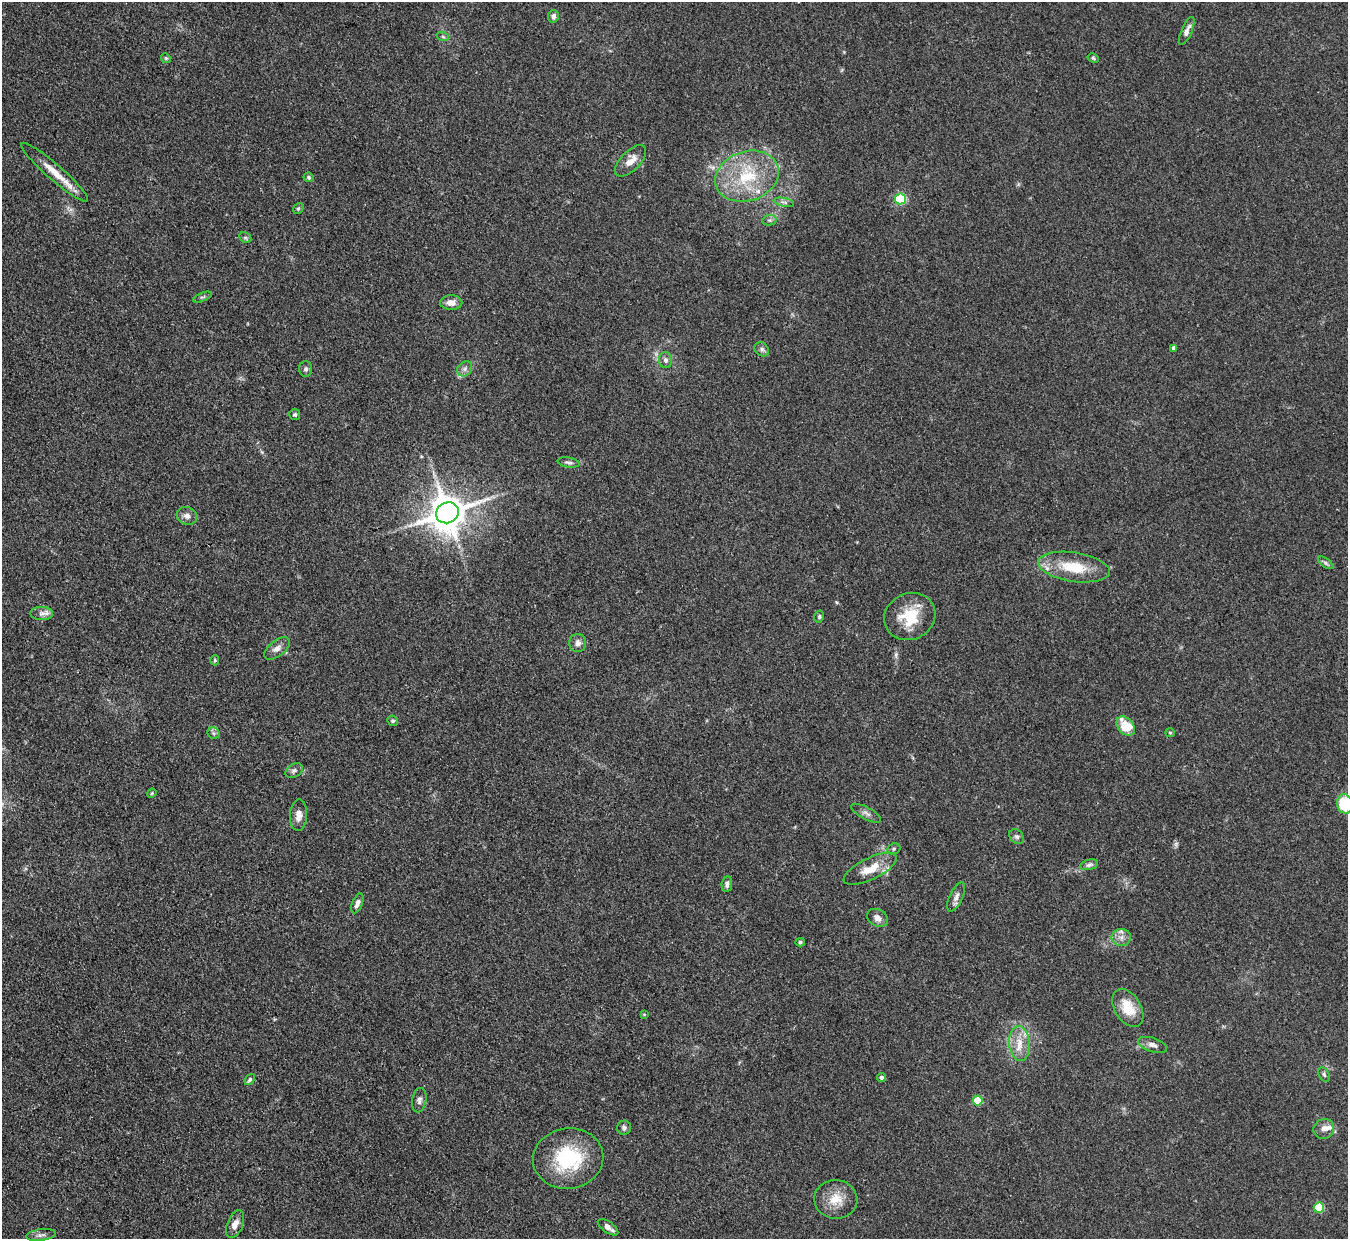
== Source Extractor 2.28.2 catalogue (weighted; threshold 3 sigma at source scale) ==
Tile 7 of 4 x 4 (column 3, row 2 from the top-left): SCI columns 2693-4038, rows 2749-3985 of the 5386 x 5371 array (HDU 1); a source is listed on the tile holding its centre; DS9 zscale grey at full resolution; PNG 1350 x 1241 px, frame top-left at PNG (2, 2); each listed source drawn as its Kron ellipse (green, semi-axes under 4 px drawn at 4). Shown black and unused: <1% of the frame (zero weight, under 3 of 4 exposures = <1% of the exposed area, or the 3 px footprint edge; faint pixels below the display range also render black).
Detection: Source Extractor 2.28.2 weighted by HDU 2 'WHT'; one run over the whole footprint, this tile lists its part. Background 0.111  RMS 0.0066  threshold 0.0298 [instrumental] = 3 sigma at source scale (4.5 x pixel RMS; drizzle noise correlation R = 1.50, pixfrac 1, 0.05/0.05 arcsec/px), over >= 5 px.
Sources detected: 72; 3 inside a brighter listed object's ellipse — not listed separately; the other 69 listed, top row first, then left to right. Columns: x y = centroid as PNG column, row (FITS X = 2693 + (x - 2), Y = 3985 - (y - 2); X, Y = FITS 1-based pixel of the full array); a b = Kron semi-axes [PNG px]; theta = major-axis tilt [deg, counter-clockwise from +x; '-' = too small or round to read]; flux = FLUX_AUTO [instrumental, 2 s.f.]
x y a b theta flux
553 16 6 5 - 2.3
1187 31 15 5 66 3.6
443 37 6 4 -20 0.98
166 58 5 4 - 0.91
1093 58 6 4 -30 1
631 161 20 9 46 7.3
54 172 44 7 -41 14
747 176 32 24 19 40
309 177 5 5 - 1.2
901 199 5 5 - 61
784 202 10 3 -11 1.5
298 208 6 4 52 0.91
770 220 7 5 10 1.5
245 238 6 5 - 1.2
202 297 10 4 22 1.3
451 303 11 7 2 4.5
1174 348 4 4 - 2.8
762 349 8 6 -47 1.9
665 360 8 6 -89 2.2
306 369 8 6 -88 1.9
465 369 8 6 46 2.4
295 415 5 5 - 1.3
569 462 11 5 -9 1.8
447 513 11 10 - 1800
187 516 10 8 -17 3.5
1326 563 9 4 -36 1.4
1074 567 36 14 -9 25
42 614 11 6 -1 3.1
819 617 6 4 75 1.2
910 617 26 23 25 23
578 643 9 8 - 3.7
277 648 15 8 38 4.5
215 660 5 4 - 0.97
393 721 5 5 - 1.1
1126 726 11 7 -48 18
214 733 6 5 - 1.4
1170 733 5 4 - 0.76
294 771 9 6 31 2
152 793 5 3 - 0.66
1345 804 10 8 -78 29
866 813 16 6 -28 2.8
298 815 16 8 87 5.4
1017 837 8 6 -43 1.9
894 849 7 5 23 1.2
1089 865 9 5 14 1.8
870 869 29 11 26 14
727 884 8 5 81 2.2
956 897 16 6 65 3.6
357 903 10 5 68 3
877 918 11 8 -30 4.2
1121 937 9 8 - 3.9
800 942 5 4 - 1.1
1128 1008 21 13 -59 16
644 1014 4 3 - 0.61
1020 1044 17 10 -85 9.4
1152 1045 15 7 -18 3.6
1324 1074 8 5 -63 1.4
881 1077 4 4 - 1.8
250 1080 6 4 50 1.2
419 1100 12 7 81 2.7
978 1100 5 5 - 22
624 1128 7 7 - 1.8
1324 1129 10 10 - 3.9
568 1158 35 30 8 47
836 1199 21 19 -5 14
1319 1207 5 5 - 31
235 1224 14 8 67 5.3
608 1227 12 5 -36 4.1
41 1235 15 5 8 2.8
Isophote crosses this tile's border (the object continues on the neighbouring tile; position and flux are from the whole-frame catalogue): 1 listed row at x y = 1345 804